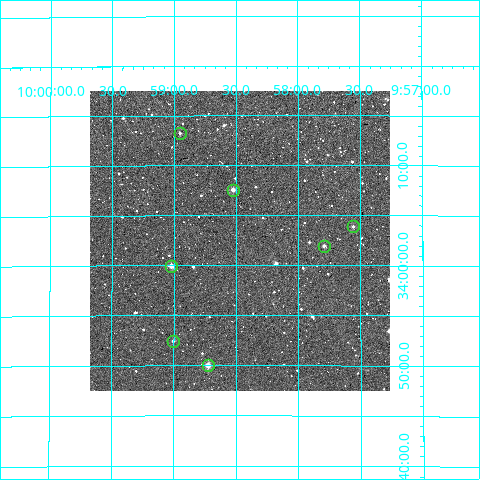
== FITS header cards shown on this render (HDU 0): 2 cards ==
NAXIS1  =                  300
NAXIS2  =                  300

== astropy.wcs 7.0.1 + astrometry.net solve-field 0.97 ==
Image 300 x 300 px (HDU 0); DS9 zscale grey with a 90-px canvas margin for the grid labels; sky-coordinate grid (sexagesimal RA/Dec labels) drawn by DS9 from the SOLVED WCS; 7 Tycho-2 reference stars matched to detected sources circled (green)
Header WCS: RA---TAN/DEC--TAN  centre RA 09:58:28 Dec +34:02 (149.62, +34.04 deg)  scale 6 arcsec/px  FOV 30.0' x 30.0'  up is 0 deg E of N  parity normal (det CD < 0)
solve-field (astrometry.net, Tycho-2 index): VERIFIED the header's WCS against the Tycho-2 star catalogue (verified at 2 index scales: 7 matches each, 0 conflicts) and refined it, rather than solving blind
Solved WCS: RA---TAN-SIP/DEC--TAN-SIP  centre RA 09:58:28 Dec +34:02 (149.62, +34.04 deg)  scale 6 arcsec/px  FOV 30.0' x 30.0'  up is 0 deg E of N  parity normal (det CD < 0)
The solver's refit moves the header's centre by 1.8 arcsec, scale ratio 1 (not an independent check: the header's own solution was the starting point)
Tycho-2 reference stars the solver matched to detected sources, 7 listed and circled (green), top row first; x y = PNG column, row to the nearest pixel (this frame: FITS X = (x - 90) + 1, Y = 300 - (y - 91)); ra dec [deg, ICRS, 3 dp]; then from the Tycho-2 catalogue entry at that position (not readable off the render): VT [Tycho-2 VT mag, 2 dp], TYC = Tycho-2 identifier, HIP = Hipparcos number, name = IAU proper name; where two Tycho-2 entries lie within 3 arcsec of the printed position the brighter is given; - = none
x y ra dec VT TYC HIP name
180 133 149.738 +34.221 12.26 2505-404-1 - -
233 190 149.631 +34.126 10.93 2505-603-1 - -
353 226 149.390 +34.065 12.04 2505-361-1 - -
324 246 149.448 +34.032 11.84 2505-857-1 - -
171 266 149.755 +33.999 10.68 2505-753-1 - -
173 341 149.751 +33.874 12.12 2505-774-1 - -
208 365 149.681 +33.833 10.28 2505-316-1 - -